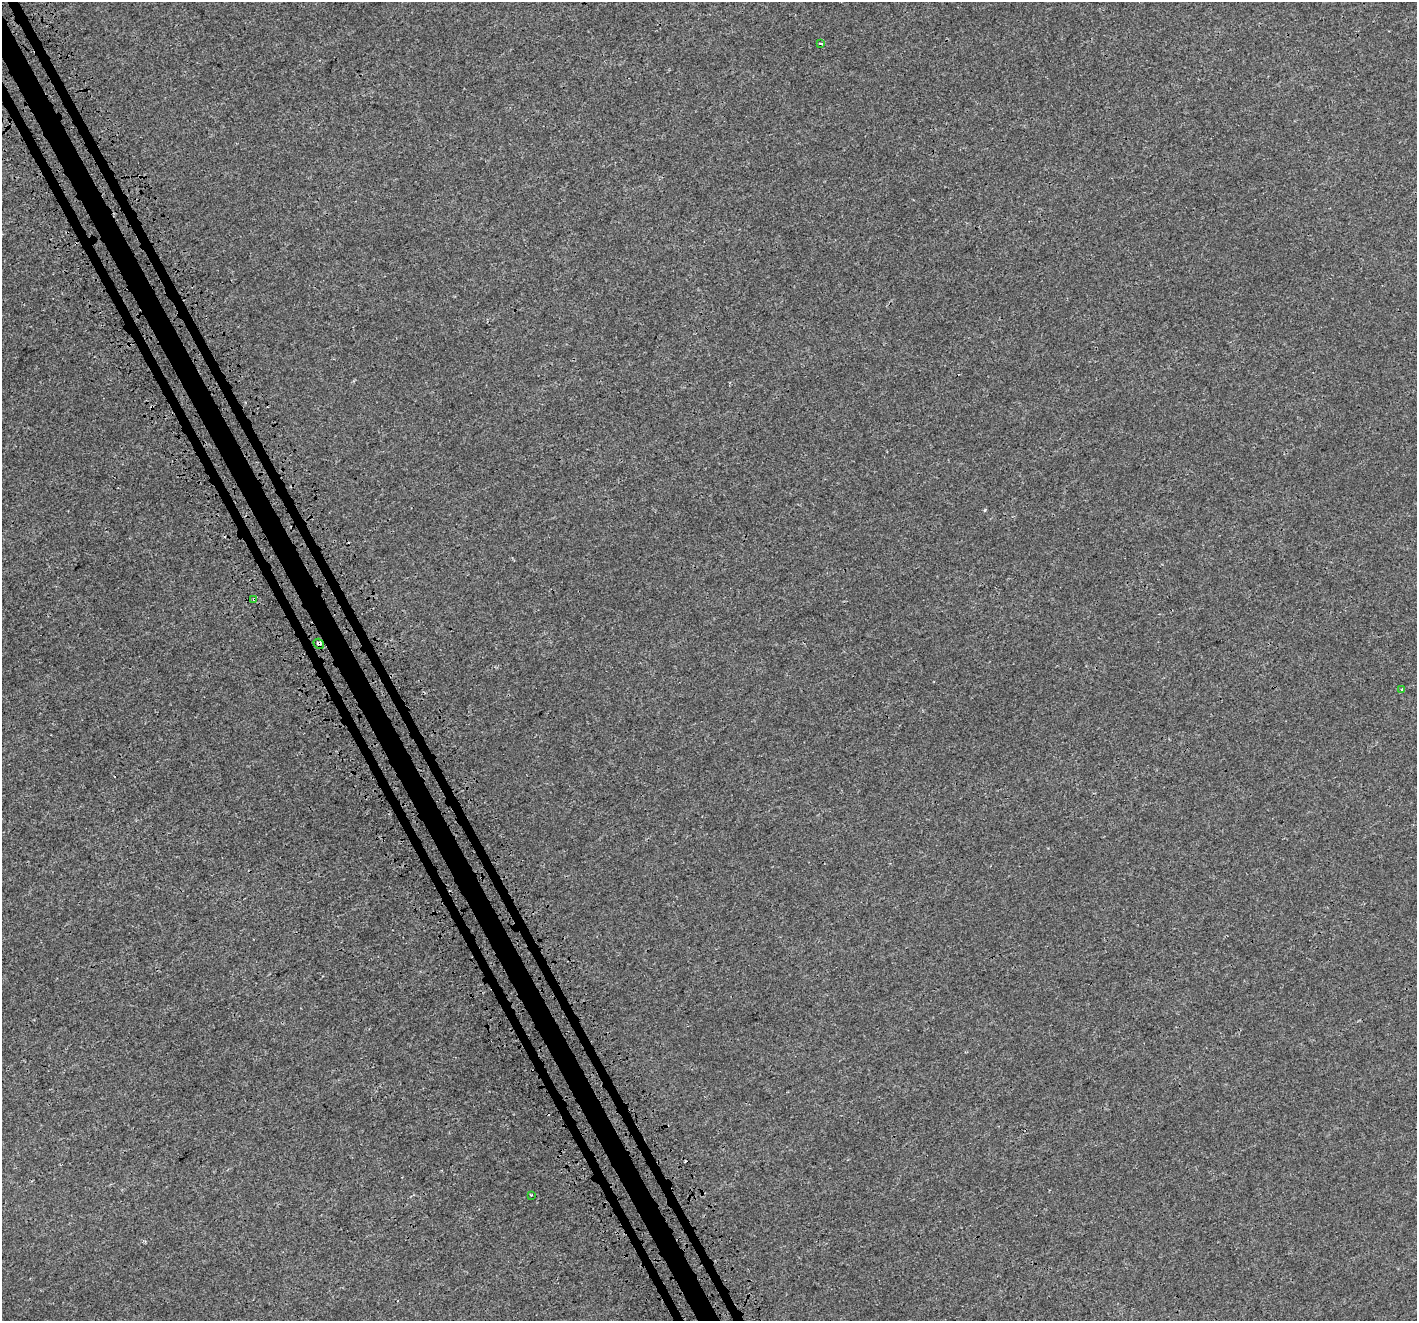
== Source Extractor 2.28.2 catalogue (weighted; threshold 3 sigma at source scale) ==
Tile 11 of 4 x 4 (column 3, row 3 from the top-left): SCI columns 2959-4373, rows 1596-2914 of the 5883 x 5758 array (HDU 1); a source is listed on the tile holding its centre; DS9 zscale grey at full resolution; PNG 1419 x 1323 px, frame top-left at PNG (2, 2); each listed source drawn as its Kron ellipse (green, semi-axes under 4 px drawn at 4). Shown black and unused: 3% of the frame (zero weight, under 3 of 4 exposures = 7% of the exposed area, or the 3 px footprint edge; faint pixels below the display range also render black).
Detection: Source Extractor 2.28.2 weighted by HDU 2 'WHT'; one run over the whole footprint, this tile lists its part. Background 8.48e-04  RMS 0.0014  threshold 0.00611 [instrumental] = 3 sigma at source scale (4.5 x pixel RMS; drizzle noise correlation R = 1.50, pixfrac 1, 0.0396/0.0396 arcsec/px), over >= 5 px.
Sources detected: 6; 1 cosmic-ray / hot-pixel residue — neither listed nor drawn; the other 5 listed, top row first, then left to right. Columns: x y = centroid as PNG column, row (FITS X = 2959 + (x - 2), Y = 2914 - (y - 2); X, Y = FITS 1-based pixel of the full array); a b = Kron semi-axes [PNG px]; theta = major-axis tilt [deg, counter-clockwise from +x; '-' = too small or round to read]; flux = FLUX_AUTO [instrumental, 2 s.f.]
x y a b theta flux
821 43 3 2 - 0.18
254 599 3 3 - 0.73
319 644 5 4 - 0.45
1402 689 3 3 - 0.49
531 1195 3 3 - 0.086
Overlapping masked pixels (flux is a lower limit): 2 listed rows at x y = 254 599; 319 644